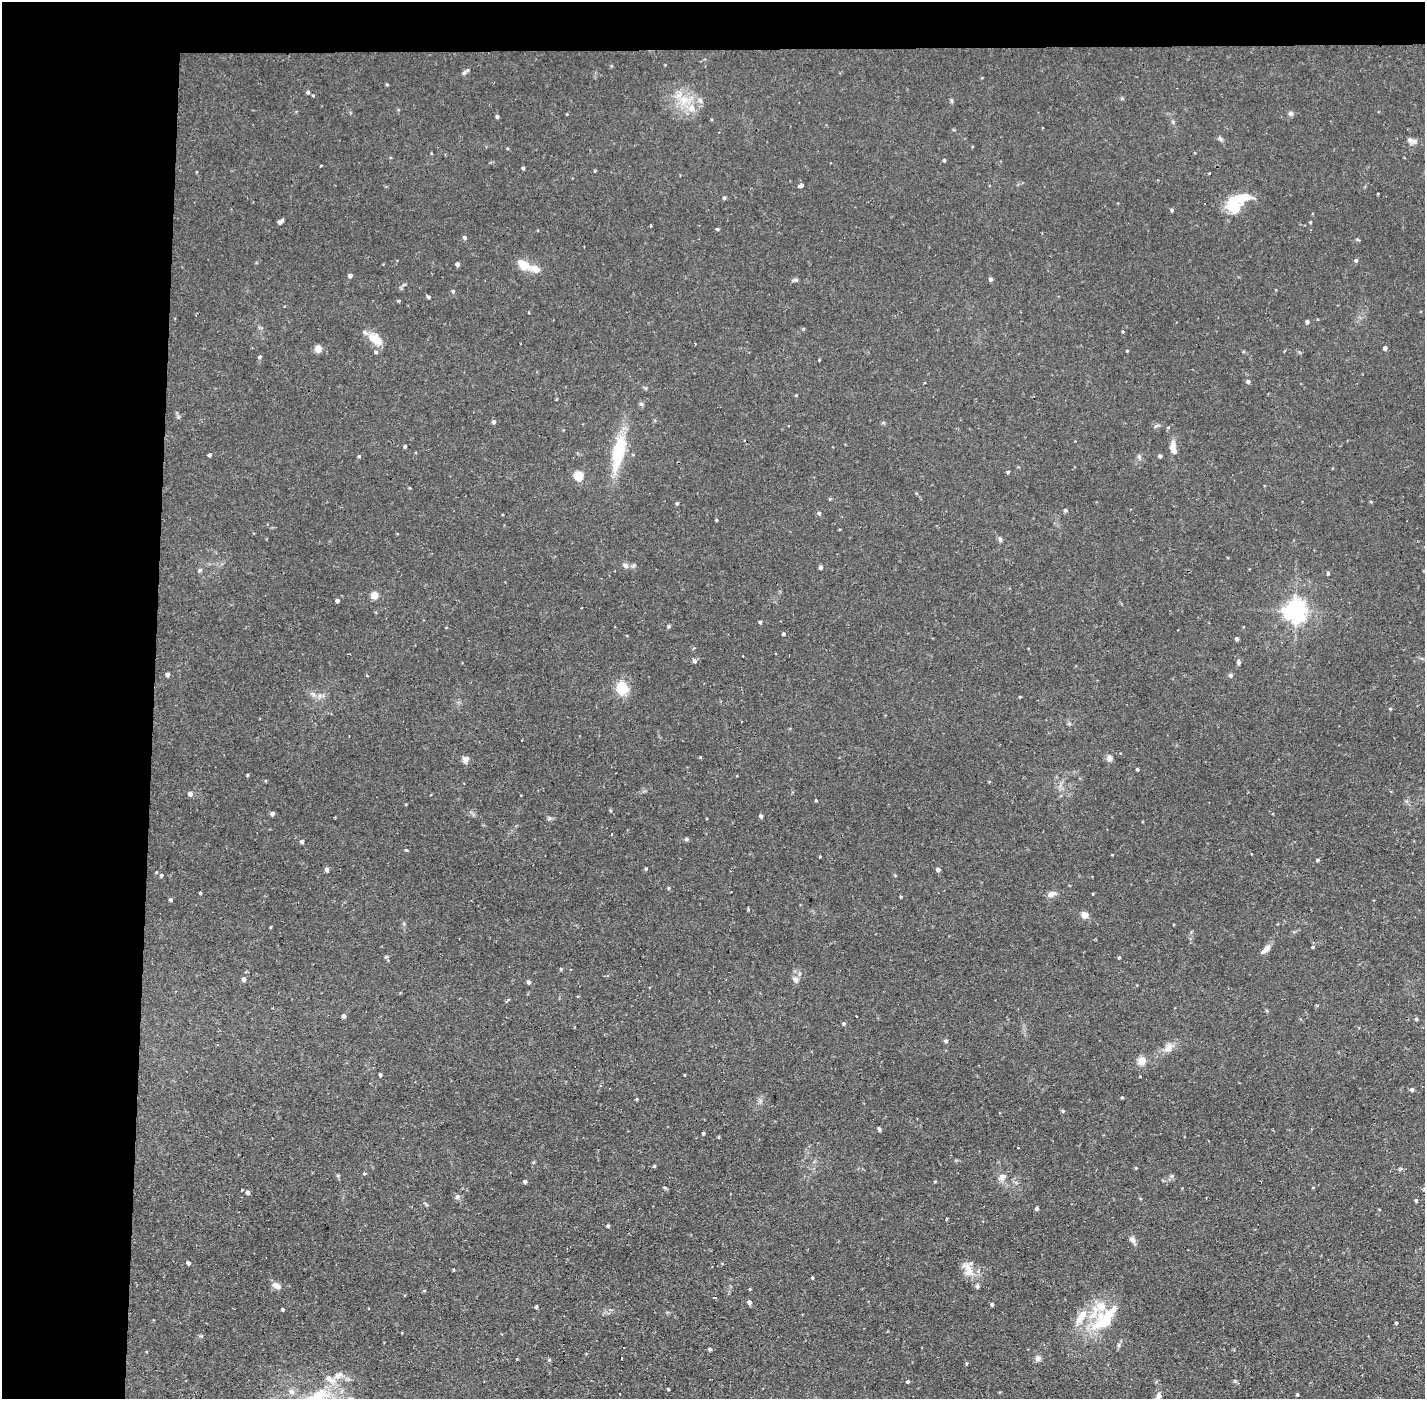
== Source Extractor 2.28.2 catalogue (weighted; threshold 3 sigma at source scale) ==
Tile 1 of 3 x 3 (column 1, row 1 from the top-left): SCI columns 1-1423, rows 2848-4244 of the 4268 x 4298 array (HDU 1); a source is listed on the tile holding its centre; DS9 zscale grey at full resolution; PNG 1427 x 1401 px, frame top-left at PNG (2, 2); no overlay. Shown black and unused: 14% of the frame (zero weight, under 2 of 3 exposures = <1% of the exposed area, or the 3 px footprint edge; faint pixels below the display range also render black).
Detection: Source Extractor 2.28.2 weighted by HDU 2 'WHT'; one run over the whole footprint, this tile lists its part. Background 0.0738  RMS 0.006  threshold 0.0271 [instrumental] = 3 sigma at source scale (4.5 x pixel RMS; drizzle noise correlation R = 1.50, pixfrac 1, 0.05/0.05 arcsec/px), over >= 5 px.
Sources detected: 197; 1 inside a brighter object's white glare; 3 cosmic-ray / hot-pixel residue — not listed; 6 inside a brighter listed object's ellipse — not listed separately; the other 187 listed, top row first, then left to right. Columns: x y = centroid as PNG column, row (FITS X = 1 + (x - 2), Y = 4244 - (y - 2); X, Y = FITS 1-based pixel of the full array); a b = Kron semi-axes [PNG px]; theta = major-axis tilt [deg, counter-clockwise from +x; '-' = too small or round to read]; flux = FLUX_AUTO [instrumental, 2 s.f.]
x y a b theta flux
464 73 8 5 53 1.3
387 84 4 3 - 0.65
308 92 5 4 - 0.95
684 100 17 14 20 13
567 114 4 3 - 0.41
1291 114 7 6 - 1.4
497 117 4 4 - 1.3
1173 122 6 4 -71 0.9
1221 139 8 5 -28 1.3
1412 141 14 6 -13 3.4
944 160 4 3 - 0.9
321 166 3 2 - 0.56
523 168 4 4 - 0.89
595 171 4 3 - 0.6
1209 173 2 2 - 0.49
801 185 4 3 - 8.3
1378 194 3 3 - 0.8
724 197 4 4 - 1.1
1234 208 13 10 1 18
1172 210 4 4 - 0.91
280 221 6 4 40 1.8
1310 222 3 3 - 0.66
717 229 4 3 - 0.87
465 237 5 4 - 1.4
1357 239 6 3 -29 0.69
1356 260 5 5 - 1.1
457 264 4 4 - 1.9
523 264 19 11 -34 8.5
350 275 4 4 - 2.1
991 279 4 4 - 1.6
796 280 7 5 6 1.1
453 291 4 4 - 0.87
428 297 4 4 - 1
398 301 4 4 - 0.67
1307 322 4 4 - 1.5
1123 331 4 3 - 0.62
375 339 17 10 -37 11
1385 348 4 4 - 2.2
318 349 5 4 - 13
1127 351 3 3 - 0.52
376 352 4 4 - 1.3
260 357 5 5 - 1.1
819 360 3 3 - 0.42
1248 381 5 4 - 1.6
646 388 5 3 - 0.65
796 395 4 3 - 0.54
641 404 6 5 - 1.2
494 422 5 5 - 1.3
405 446 4 3 - 0.98
1173 447 16 7 -82 6
619 452 38 12 78 34
209 455 4 4 - 1.3
359 456 4 4 - 0.7
1160 456 4 4 - 1.6
1139 457 7 5 -70 1.3
1008 472 4 4 - 1
579 476 5 5 - 30
830 499 4 3 - 0.71
1371 502 5 3 - 0.51
677 503 4 4 - 0.97
1066 510 6 4 -21 0.8
819 513 5 4 - 1.3
716 520 4 3 - 0.63
1000 540 7 5 -85 1.3
625 566 8 6 -46 1.9
820 567 4 3 - 1.7
200 570 6 5 - 1.1
1328 573 5 4 - 0.86
374 595 5 5 - 13
337 600 4 4 - 1.7
1295 610 7 7 - 450
760 622 3 3 - 1.1
669 626 5 4 - 0.85
784 634 3 3 - 0.9
1237 639 4 3 - 1.5
695 661 6 5 - 1.6
1238 662 6 5 - 1.3
167 675 4 4 - 2
1230 675 5 5 - 1.5
367 676 3 3 - 0.61
622 688 16 15 - 13
313 694 9 5 -28 2.2
1020 697 4 3 - 0.48
1390 709 4 4 - 0.65
522 740 2 2 - 0.42
700 757 4 3 - 0.57
1109 758 8 7 - 2.5
466 759 9 8 - 2.6
1137 769 3 3 - 1
247 775 3 3 - 0.7
989 782 4 3 - 0.47
190 794 5 5 - 2.5
816 800 3 3 - 0.63
610 810 4 3 - 0.63
272 814 4 4 - 1.8
761 816 4 4 - 1.7
611 834 3 3 - 1.3
686 839 6 5 - 0.99
302 841 4 4 - 1.5
406 850 4 3 - 0.72
1317 860 4 4 - 1
646 869 4 3 - 0.72
938 869 4 4 - 1.9
327 870 4 4 - 2
161 875 5 4 - 0.91
1092 876 2 2 - 0.44
669 888 5 3 - 0.67
200 893 3 3 - 1.6
1051 894 12 7 20 3
1093 894 3 2 - 0.67
901 897 4 3 - 0.61
171 900 5 4 - 1
748 909 5 3 - 0.53
1084 915 8 7 - 4.1
270 927 4 3 - 0.51
1313 947 4 4 - 0.74
1266 949 12 6 45 4
386 957 6 3 18 0.72
1119 957 4 3 - 0.66
561 969 4 4 - 0.7
244 979 5 5 - 1.9
796 979 9 7 -83 2.8
529 982 4 4 - 1.6
506 1001 5 3 - 0.97
1317 1005 4 3 - 0.63
344 1016 4 4 - 2
856 1016 3 2 - 0.51
1416 1019 4 4 - 1.1
844 1023 4 4 - 1
946 1041 5 4 - 1.3
1168 1048 14 10 53 4.8
1142 1061 10 9 - 5.3
380 1075 4 4 - 1.1
600 1085 3 3 - 0.86
1412 1090 4 4 - 1.9
1122 1097 4 3 - 0.73
637 1099 4 4 - 0.6
1063 1111 4 4 - 0.81
879 1129 5 3 - 0.98
703 1133 3 3 - 1
718 1137 4 3 - 0.59
1018 1148 3 3 - 1.2
654 1166 4 4 - 0.76
1400 1169 6 4 43 0.83
364 1173 4 3 - 0.97
338 1175 5 4 - 0.99
1172 1176 6 5 - 1.1
1002 1177 11 9 63 3.5
935 1181 5 3 - 0.53
525 1182 4 4 - 1.5
665 1188 6 4 -18 0.77
248 1192 5 4 - 2
457 1197 7 6 - 1.7
1416 1200 4 3 - 0.89
1037 1209 4 3 - 1.3
946 1219 4 2 - 0.54
608 1226 4 3 - 1.1
1132 1239 9 6 -50 2.4
188 1263 4 3 - 1.7
454 1270 4 2 - 0.47
969 1272 17 12 -25 7.7
812 1277 4 3 - 0.72
276 1286 12 7 -28 3.2
977 1286 5 5 - 1.8
750 1289 4 3 - 0.54
405 1295 4 3 - 0.52
749 1302 5 4 - 2.4
992 1304 4 3 - 1
536 1307 3 3 - 1.1
283 1309 3 3 - 0.84
1081 1317 28 10 58 11
1105 1320 42 16 47 26
1396 1323 4 3 - 0.79
709 1349 5 3 - 0.88
622 1358 2 2 - 0.62
1038 1358 7 7 - 2.4
549 1360 5 3 - 0.67
966 1363 5 3 - 0.73
338 1375 13 8 28 4
329 1379 17 8 -43 5.4
1235 1381 5 5 - 0.91
908 1382 4 3 - 1.7
668 1389 3 3 - 1.1
291 1392 9 7 -27 2.9
620 1394 2 2 - 0.6
1297 1394 3 3 - 0.89
1158 1396 10 6 79 2.4
Isophote crosses this tile's border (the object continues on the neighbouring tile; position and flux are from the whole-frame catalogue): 2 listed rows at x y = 1412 141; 1158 1396